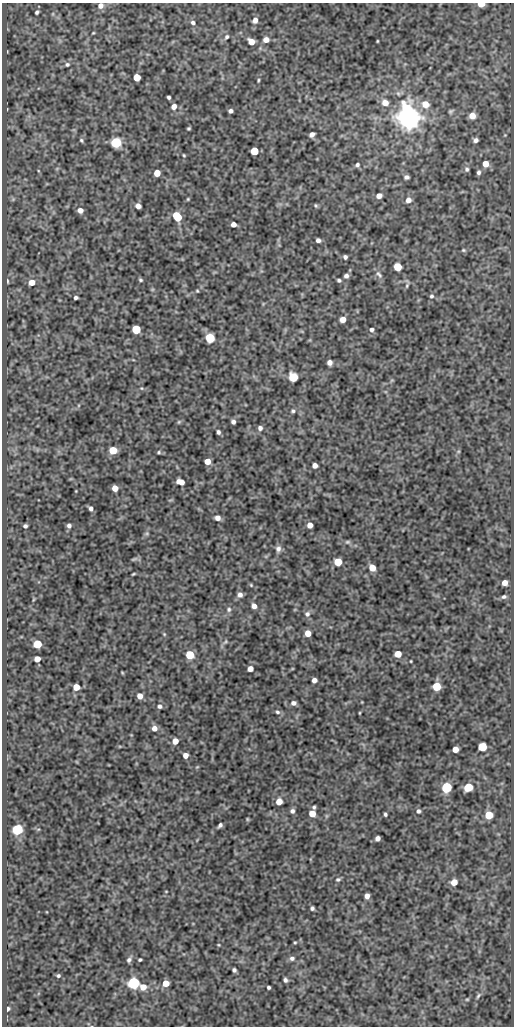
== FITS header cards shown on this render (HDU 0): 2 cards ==
NAXIS1  =                  512
NAXIS2  =                 1024

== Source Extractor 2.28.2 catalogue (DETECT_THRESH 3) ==
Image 512 x 1024 px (HDU 0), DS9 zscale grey, 1 PNG px = 1 image px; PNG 516 x 1028 px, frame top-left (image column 1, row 1024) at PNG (2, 3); no overlay
Background 191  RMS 0.68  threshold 2.05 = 3 sigma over >= 5 px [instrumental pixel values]
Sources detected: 149; all 149 listed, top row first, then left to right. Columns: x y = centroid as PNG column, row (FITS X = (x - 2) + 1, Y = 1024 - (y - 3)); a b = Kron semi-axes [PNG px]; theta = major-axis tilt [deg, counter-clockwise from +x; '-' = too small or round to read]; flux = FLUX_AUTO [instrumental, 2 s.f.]
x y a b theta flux
481 4 5 3 - 670
101 6 6 6 - 220
37 12 5 3 - 83
255 20 6 5 - 200
193 22 6 5 - 100
93 33 4 3 - 37
227 37 6 5 - 81
266 40 6 6 - 290
377 41 3 2 - 37
251 42 6 5 - 460
67 64 6 6 - 96
137 77 5 5 - 870
258 80 6 3 82 54
169 97 4 3 - 90
385 103 7 7 - 370
425 104 8 8 - 540
174 107 6 5 - 270
231 111 4 4 - 120
451 111 6 4 39 76
472 116 6 5 - 430
408 118 8 7 - 60000
189 128 4 3 - 60
312 134 5 4 - 180
81 140 6 4 -47 68
476 140 5 4 - 150
116 142 6 6 - 3400
254 151 5 5 - 1200
184 155 4 3 - 46
485 164 5 5 - 440
357 165 5 5 - 92
467 169 6 6 - 97
478 172 5 4 - 100
157 173 5 5 - 550
406 177 5 4 - 120
379 196 5 5 - 240
13 199 6 4 46 67
188 199 4 3 - 44
408 200 7 6 - 210
316 205 5 4 - 61
138 206 5 4 - 240
80 210 5 5 - 260
177 217 7 5 -54 1400
233 224 5 4 - 270
318 240 5 4 - 140
463 250 6 4 19 63
345 257 4 4 - 110
397 267 5 5 - 1200
379 274 11 5 -48 140
346 276 5 4 - 140
141 280 5 4 - 68
339 280 5 4 - 85
8 281 6 2 -79 47
32 282 6 6 - 420
407 285 8 4 64 80
197 291 3 3 - 44
431 296 6 5 - 90
76 298 4 3 - 100
343 319 5 5 - 420
136 329 5 5 - 2200
371 330 5 5 - 110
210 338 6 5 - 2200
329 362 5 5 - 230
293 377 6 5 - 1900
141 388 5 4 - 51
293 411 6 5 - 84
179 422 6 5 - 62
233 422 4 4 - 130
260 428 6 5 - 150
218 432 5 4 - 100
113 450 5 5 - 1000
159 452 5 4 - 66
207 461 5 5 - 470
315 465 5 4 - 230
180 482 7 5 -18 400
115 488 5 5 - 450
91 508 5 4 - 140
217 518 6 5 - 230
310 525 5 5 - 320
25 526 4 4 - 98
69 526 5 5 - 130
147 533 7 5 17 72
347 542 7 5 0 86
278 549 9 7 88 180
134 559 11 4 19 78
338 562 5 5 - 1100
372 568 5 5 - 600
133 574 4 2 - 48
505 583 5 5 - 320
251 585 6 4 -46 54
240 595 6 6 - 190
504 597 6 4 15 94
254 606 6 5 - 220
229 609 7 6 - 120
307 614 7 7 - 160
308 633 5 5 - 500
164 634 5 4 - 50
225 642 9 4 54 93
37 644 5 5 - 1500
398 654 5 5 - 620
190 655 5 5 - 1600
37 659 5 5 - 410
411 661 3 2 - 37
250 669 5 4 - 310
122 672 5 3 - 38
314 680 5 4 - 230
437 686 5 5 - 1300
76 687 5 5 - 670
140 696 5 5 - 370
293 703 6 5 - 160
160 706 6 6 - 120
277 712 6 5 - 87
359 713 4 2 - 37
154 728 6 5 - 270
175 741 5 5 - 380
482 747 5 5 - 1800
455 749 5 5 - 400
185 755 5 5 - 260
447 787 6 5 - 3500
468 787 6 5 - 1500
279 801 5 5 - 460
314 807 3 3 - 68
292 811 5 5 - 130
418 811 5 5 - 99
312 814 5 5 - 600
385 814 4 3 - 77
489 815 5 5 - 1100
247 819 6 3 -89 47
220 825 5 3 - 110
17 830 6 5 - 4600
378 838 5 4 - 170
338 879 6 5 - 82
454 882 6 5 - 470
166 891 3 2 - 31
367 896 5 4 - 250
312 908 4 4 - 93
295 942 4 3 - 46
292 958 7 6 - 140
129 960 7 5 56 130
140 960 4 3 - 62
234 970 4 4 - 96
58 976 5 4 - 74
285 980 4 4 - 110
134 983 6 6 - 6700
166 983 5 5 - 590
143 987 6 6 - 460
269 987 3 3 - 82
478 996 9 4 54 100
467 999 5 3 - 48
8 1009 4 3 - 81
At the frame edge (FLAGS 8, measured only in part): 2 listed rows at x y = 481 4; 101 6